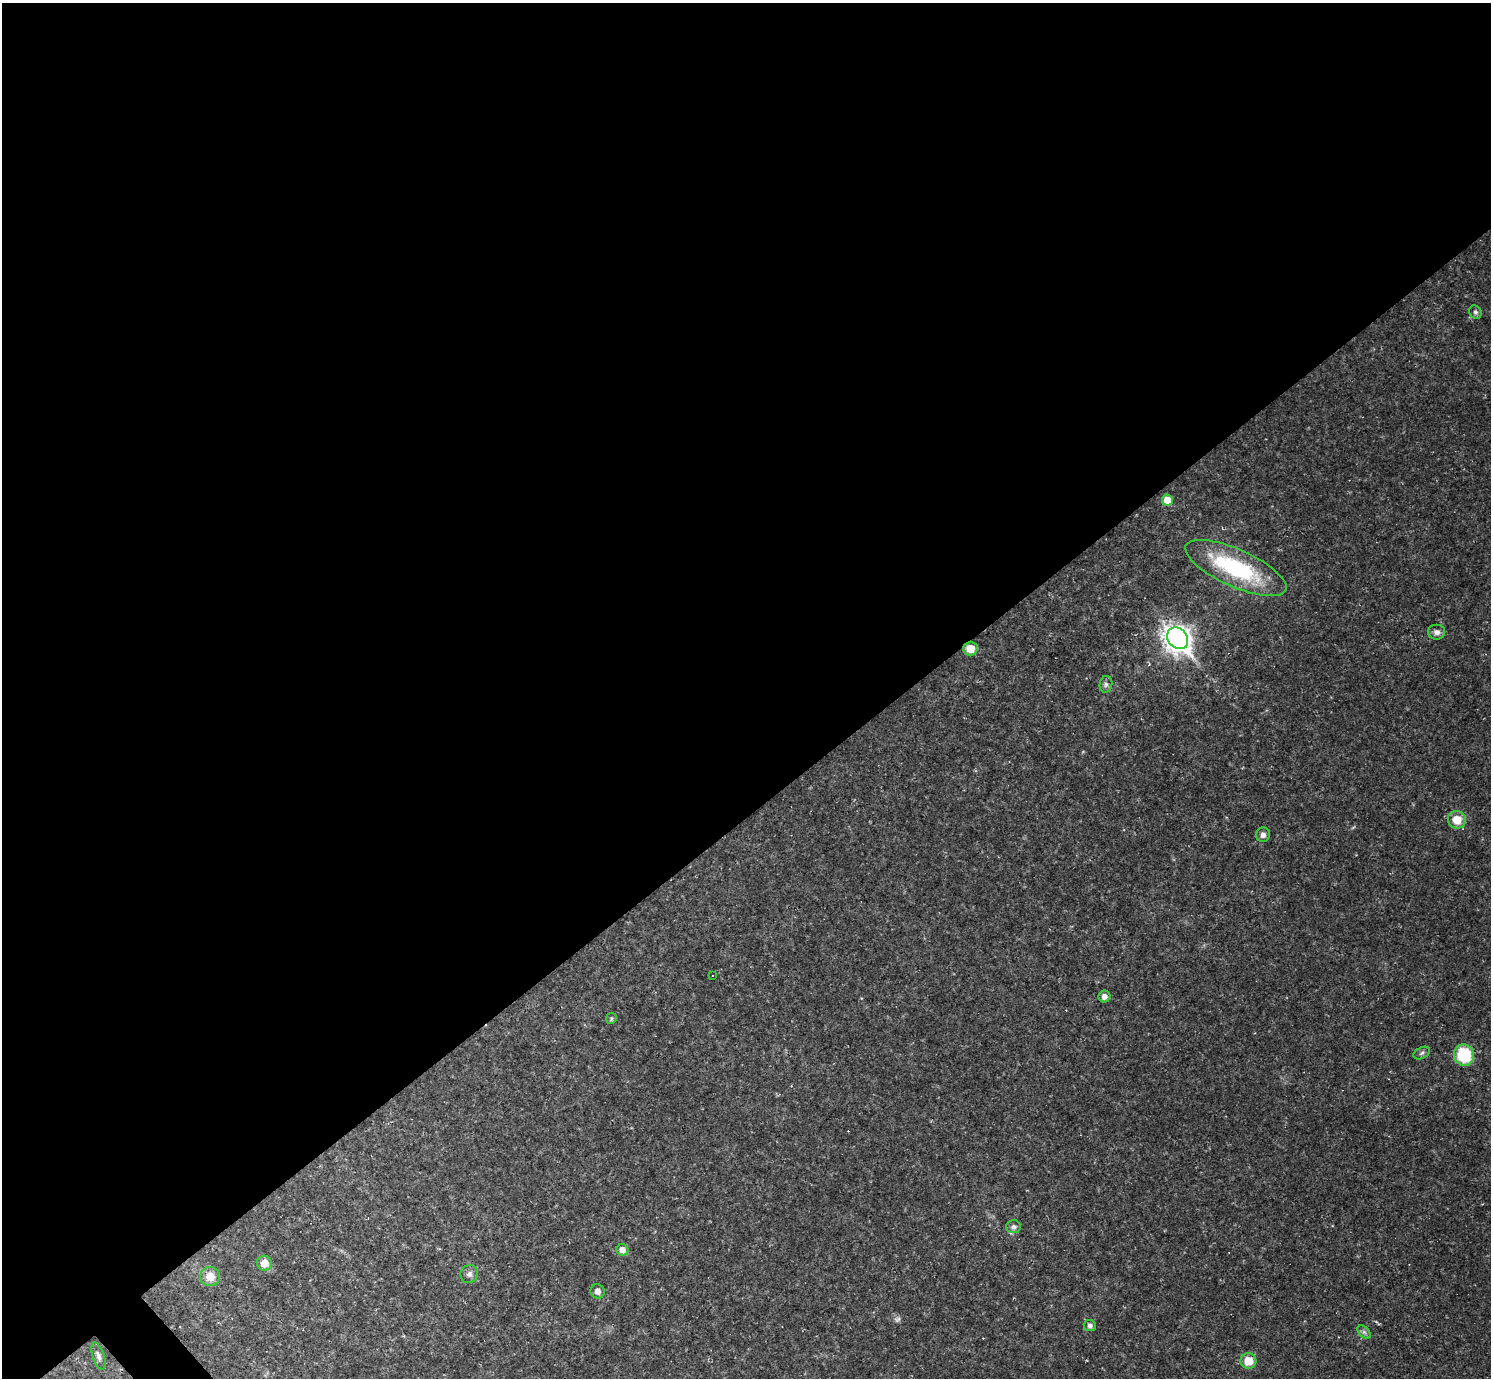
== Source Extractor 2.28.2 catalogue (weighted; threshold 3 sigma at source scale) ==
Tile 2 of 4 x 4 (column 2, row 1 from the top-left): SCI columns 1490-2978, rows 4423-5798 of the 5956 x 5953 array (HDU 1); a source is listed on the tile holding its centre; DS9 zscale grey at full resolution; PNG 1493 x 1380 px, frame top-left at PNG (2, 3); each listed source drawn as its Kron ellipse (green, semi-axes under 4 px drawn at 4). Shown black and unused: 59% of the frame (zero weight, under 2 of 3 exposures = <1% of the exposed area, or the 3 px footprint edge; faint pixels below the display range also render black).
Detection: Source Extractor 2.28.2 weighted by HDU 2 'WHT'; one run over the whole footprint, this tile lists its part. Background 0.0519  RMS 0.0075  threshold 0.0336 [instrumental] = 3 sigma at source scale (4.5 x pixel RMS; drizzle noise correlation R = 1.50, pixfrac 1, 0.05/0.05 arcsec/px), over >= 5 px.
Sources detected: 30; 1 too faint to see at this stretch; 5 cosmic-ray / hot-pixel residue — neither listed nor drawn; the other 24 listed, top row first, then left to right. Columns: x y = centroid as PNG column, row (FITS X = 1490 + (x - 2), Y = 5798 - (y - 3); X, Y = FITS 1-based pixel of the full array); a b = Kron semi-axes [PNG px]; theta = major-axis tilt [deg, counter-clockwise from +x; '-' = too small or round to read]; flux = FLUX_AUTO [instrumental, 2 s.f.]
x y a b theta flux
1475 312 7 6 - 1.8
1167 500 5 5 - 13
1236 568 55 18 -24 81
1437 632 8 7 - 3.4
1178 638 12 9 -48 690
970 648 7 7 - 11
1106 684 8 6 77 2.3
1457 820 9 8 - 13
1263 835 7 7 - 3.3
712 976 2 2 - 0.55
1104 996 6 6 - 3.6
611 1018 5 5 - 1.2
1422 1053 9 5 27 2.1
1464 1055 11 10 - 42
1013 1227 7 6 - 2.9
622 1250 6 6 - 6.1
264 1263 7 7 - 9.1
469 1274 9 8 - 3.4
210 1276 10 9 - 9.7
597 1291 7 7 - 3.9
1090 1326 6 5 - 2.3
1364 1332 8 5 -45 1.9
98 1356 14 5 -71 2.8
1248 1361 8 8 - 13
Overlapping masked pixels (flux is a lower limit): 1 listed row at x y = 970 648